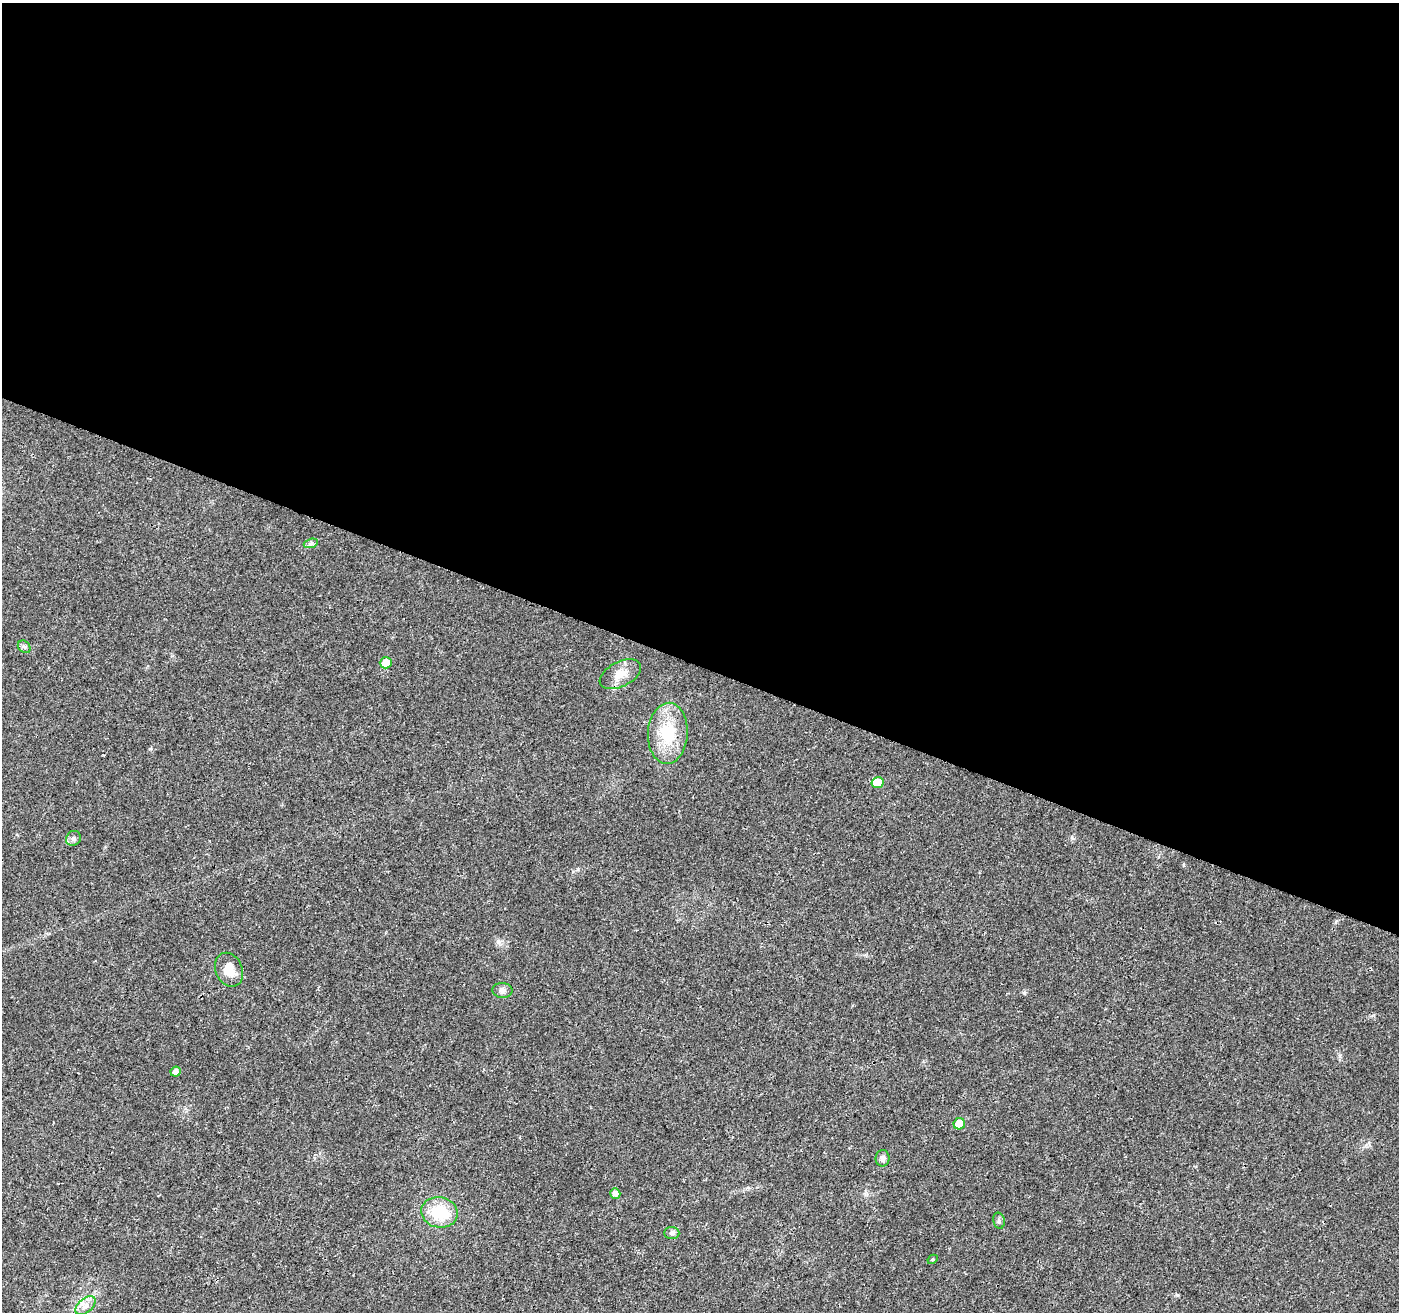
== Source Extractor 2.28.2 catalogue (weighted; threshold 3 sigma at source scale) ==
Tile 3 of 4 x 4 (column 3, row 1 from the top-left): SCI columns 2797-4193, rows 4146-5455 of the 5603 x 5731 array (HDU 1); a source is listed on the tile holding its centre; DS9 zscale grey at full resolution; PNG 1401 x 1314 px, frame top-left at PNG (2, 3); each listed source drawn as its Kron ellipse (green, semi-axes under 4 px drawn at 4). Shown black and unused: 51% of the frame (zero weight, under 3 of 4 exposures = <1% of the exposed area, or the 3 px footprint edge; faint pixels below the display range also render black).
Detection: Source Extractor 2.28.2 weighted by HDU 2 'WHT'; one run over the whole footprint, this tile lists its part. Background 0.0184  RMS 0.0034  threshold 0.0153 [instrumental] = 3 sigma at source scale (4.5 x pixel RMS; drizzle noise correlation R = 1.50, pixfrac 1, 0.0396/0.0396 arcsec/px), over >= 5 px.
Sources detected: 18; all 18 listed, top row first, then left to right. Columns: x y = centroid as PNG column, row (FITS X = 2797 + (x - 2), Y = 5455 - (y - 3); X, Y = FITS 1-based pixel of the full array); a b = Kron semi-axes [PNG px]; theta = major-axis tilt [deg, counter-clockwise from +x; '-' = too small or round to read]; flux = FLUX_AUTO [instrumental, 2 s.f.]
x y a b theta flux
311 543 7 4 19 0.7
24 647 7 5 -43 0.75
386 663 6 5 - 5.1
620 674 22 12 27 4.8
668 733 30 20 87 14
878 783 6 5 - 7.8
73 838 8 7 - 0.99
229 970 17 13 -66 5.5
502 990 10 7 -5 1.3
176 1072 5 5 - 1.9
959 1124 6 5 - 5.9
883 1158 8 7 - 1.3
615 1194 5 5 - 1.4
439 1212 18 15 -12 13
999 1221 8 6 -77 0.73
672 1233 7 6 - 0.87
933 1259 5 3 - 0.35
86 1306 12 7 41 2
Unlisted compact peaks at least as high as the median listed source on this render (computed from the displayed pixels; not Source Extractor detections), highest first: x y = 1024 993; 578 869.